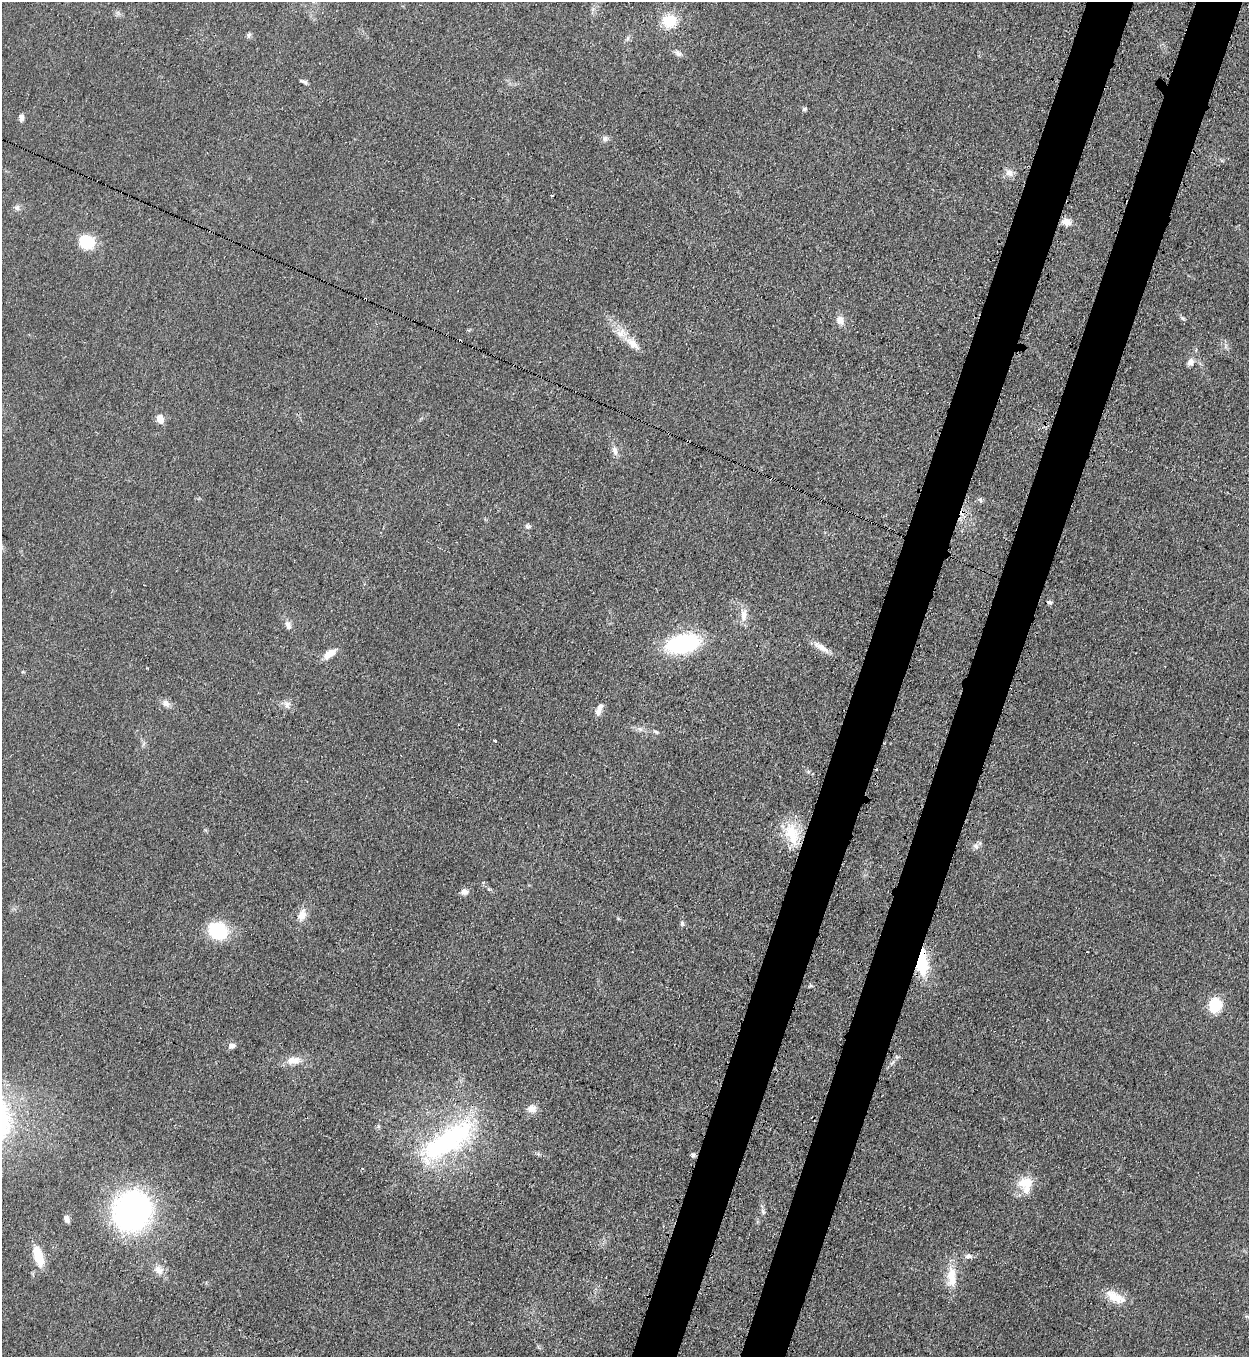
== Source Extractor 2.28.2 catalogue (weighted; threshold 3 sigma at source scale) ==
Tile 10 of 4 x 4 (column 2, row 3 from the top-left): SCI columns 1608-2854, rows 1397-2751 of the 5579 x 5500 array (HDU 1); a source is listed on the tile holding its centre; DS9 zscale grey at full resolution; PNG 1251 x 1359 px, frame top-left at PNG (2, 2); no overlay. Shown black and unused: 7% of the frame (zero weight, under 3 of 4 exposures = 7% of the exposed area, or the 3 px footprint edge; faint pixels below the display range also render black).
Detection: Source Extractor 2.28.2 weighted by HDU 2 'WHT'; one run over the whole footprint, this tile lists its part. Background 0.05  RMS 0.0071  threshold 0.0321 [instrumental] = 3 sigma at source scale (4.5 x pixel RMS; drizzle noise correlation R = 1.50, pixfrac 1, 0.05/0.05 arcsec/px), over >= 5 px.
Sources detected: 65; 5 cosmic-ray / hot-pixel residue — not listed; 3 inside a brighter listed object's ellipse — not listed separately; the other 57 listed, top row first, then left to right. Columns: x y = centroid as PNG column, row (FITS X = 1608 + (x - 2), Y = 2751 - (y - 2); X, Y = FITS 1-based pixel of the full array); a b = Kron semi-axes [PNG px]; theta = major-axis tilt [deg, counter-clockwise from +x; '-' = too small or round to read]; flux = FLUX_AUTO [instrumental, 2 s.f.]
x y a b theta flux
669 21 16 14 -1 20
249 35 7 6 - 1.7
628 38 7 4 71 1.4
678 53 10 7 -26 2.7
304 82 11 4 -21 1.9
804 109 6 5 - 1.3
21 118 8 5 -87 3
605 138 8 5 62 1.9
1009 173 11 9 -36 4.2
552 195 3 3 - 1.3
17 207 8 7 - 2.4
1066 222 11 8 -13 5.9
86 242 19 17 -22 19
1183 318 6 4 -31 1.2
840 320 10 9 - 5.2
632 343 20 10 -42 8.1
1190 362 10 8 55 3.4
160 419 9 7 -65 6.7
615 451 13 7 -79 3.8
980 500 8 4 -70 1.2
527 526 7 6 - 1.8
1050 602 7 5 -20 1.4
743 615 18 8 -83 6.7
288 625 12 7 -72 4
682 643 27 14 13 98
821 647 24 7 -33 7.3
329 654 17 8 36 8
166 703 12 9 -29 3.8
288 703 9 4 -8 2.5
598 712 11 8 71 4.1
640 729 7 6 - 2.2
656 732 7 4 -30 1.2
495 741 3 3 - 3.7
792 833 33 17 -74 24
976 846 10 7 -30 3.1
464 892 11 8 3 3.1
302 915 16 10 74 7
682 923 7 5 -89 1.5
218 930 18 16 -32 39
922 962 26 11 -88 45
1215 1006 10 8 80 37
232 1046 9 7 27 2.9
294 1060 20 10 7 8.6
532 1108 12 10 -4 5.6
448 1140 89 32 33 120
693 1155 5 4 - 2.3
363 1169 3 2 - 1.1
1025 1183 20 12 9 14
131 1211 32 29 65 210
763 1212 9 5 -63 1.9
66 1219 9 6 -65 3
38 1256 22 9 -72 19
969 1256 11 7 4 2.9
158 1270 14 10 -38 6.1
952 1277 33 12 -88 15
647 1296 3 2 - 1.4
1115 1297 30 12 -26 13
Overlapping masked pixels (flux is a lower limit): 2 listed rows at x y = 922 962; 647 1296